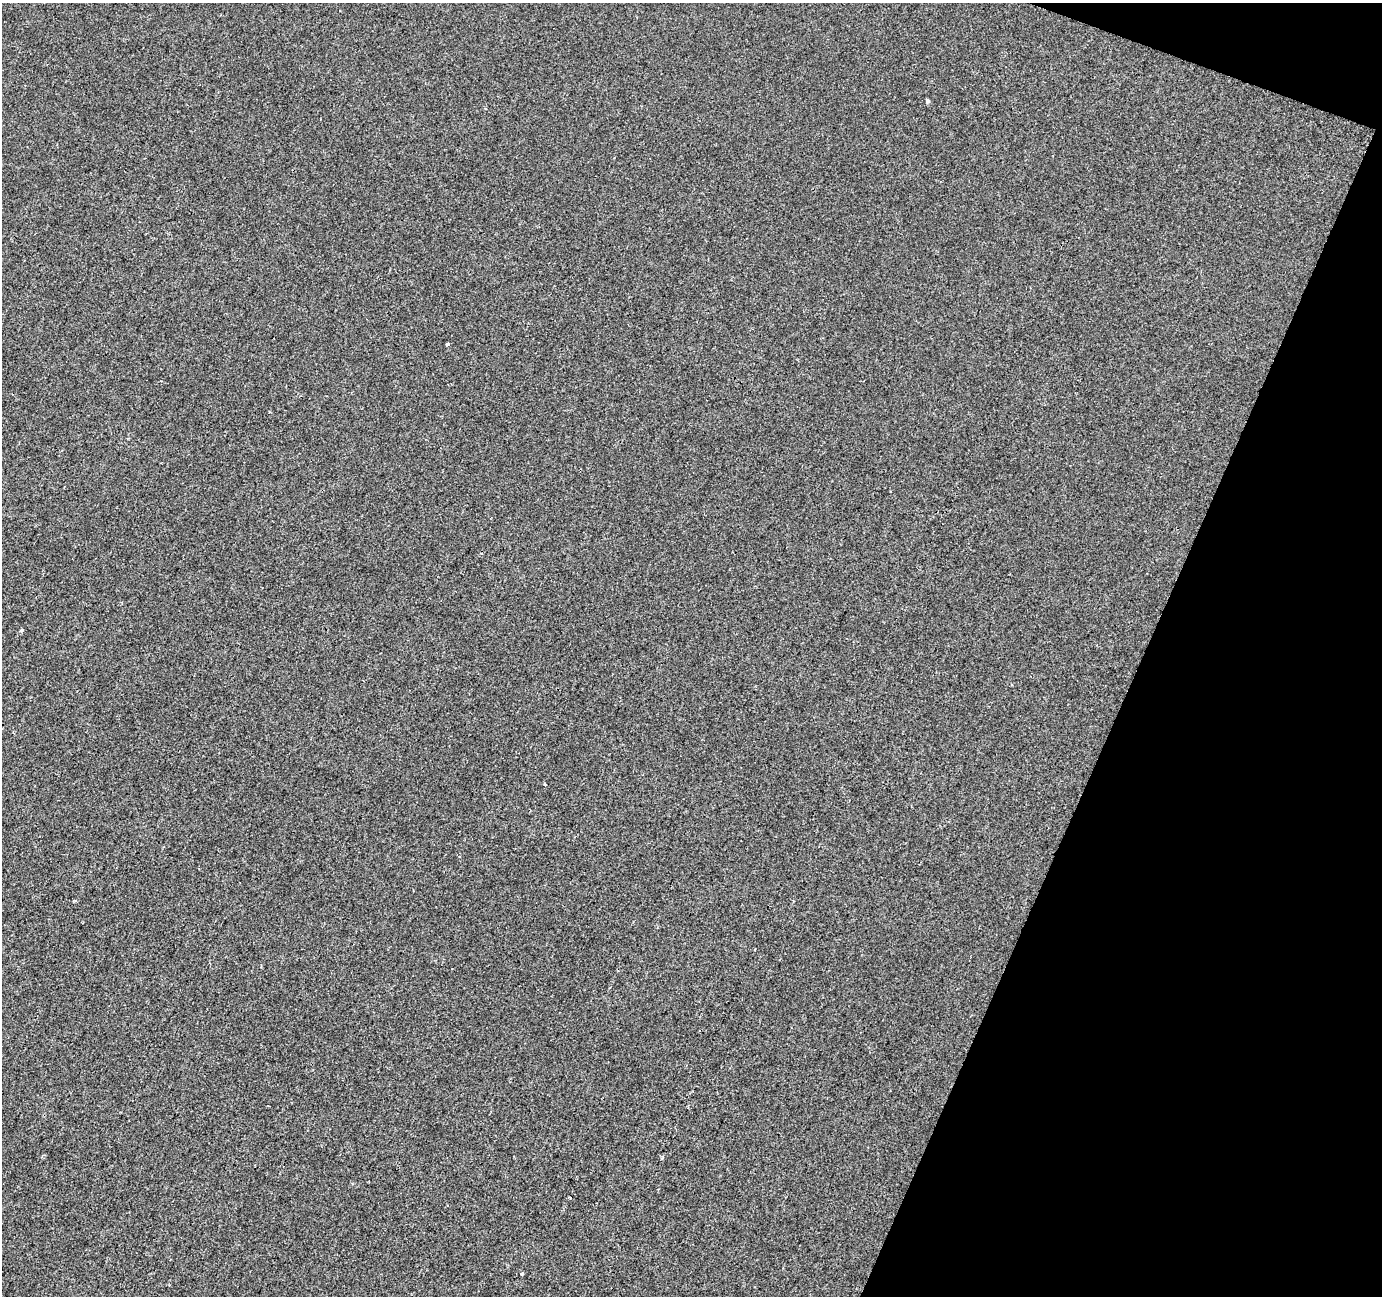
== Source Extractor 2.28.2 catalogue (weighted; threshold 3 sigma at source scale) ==
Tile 8 of 4 x 4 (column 4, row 2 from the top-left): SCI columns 4148-5527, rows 2865-4158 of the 5527 x 5664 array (HDU 1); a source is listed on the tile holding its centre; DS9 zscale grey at full resolution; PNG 1384 x 1298 px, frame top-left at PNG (2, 3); no overlay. Shown black and unused: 19% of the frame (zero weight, under 2 of 3 exposures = <1% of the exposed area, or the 3 px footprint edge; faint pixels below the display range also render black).
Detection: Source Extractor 2.28.2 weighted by HDU 2 'WHT'; one run over the whole footprint, this tile lists its part. Background -3.70e-04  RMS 0.0045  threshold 0.0202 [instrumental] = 3 sigma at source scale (4.5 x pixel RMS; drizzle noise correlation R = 1.50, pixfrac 1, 0.0396/0.0396 arcsec/px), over >= 5 px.
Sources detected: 8; all 8 listed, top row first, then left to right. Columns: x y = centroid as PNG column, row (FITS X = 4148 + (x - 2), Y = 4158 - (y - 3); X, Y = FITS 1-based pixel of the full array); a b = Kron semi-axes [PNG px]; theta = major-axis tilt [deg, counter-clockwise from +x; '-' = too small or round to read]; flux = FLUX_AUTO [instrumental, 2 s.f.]
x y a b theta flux
928 101 6 4 -62 0.7
448 344 3 3 - 0.93
21 630 3 3 - 2.8
545 784 4 3 - 0.54
793 901 4 2 - 0.38
662 1158 4 3 - 0.8
569 1197 4 2 - 0.47
522 1274 3 3 - 2.5